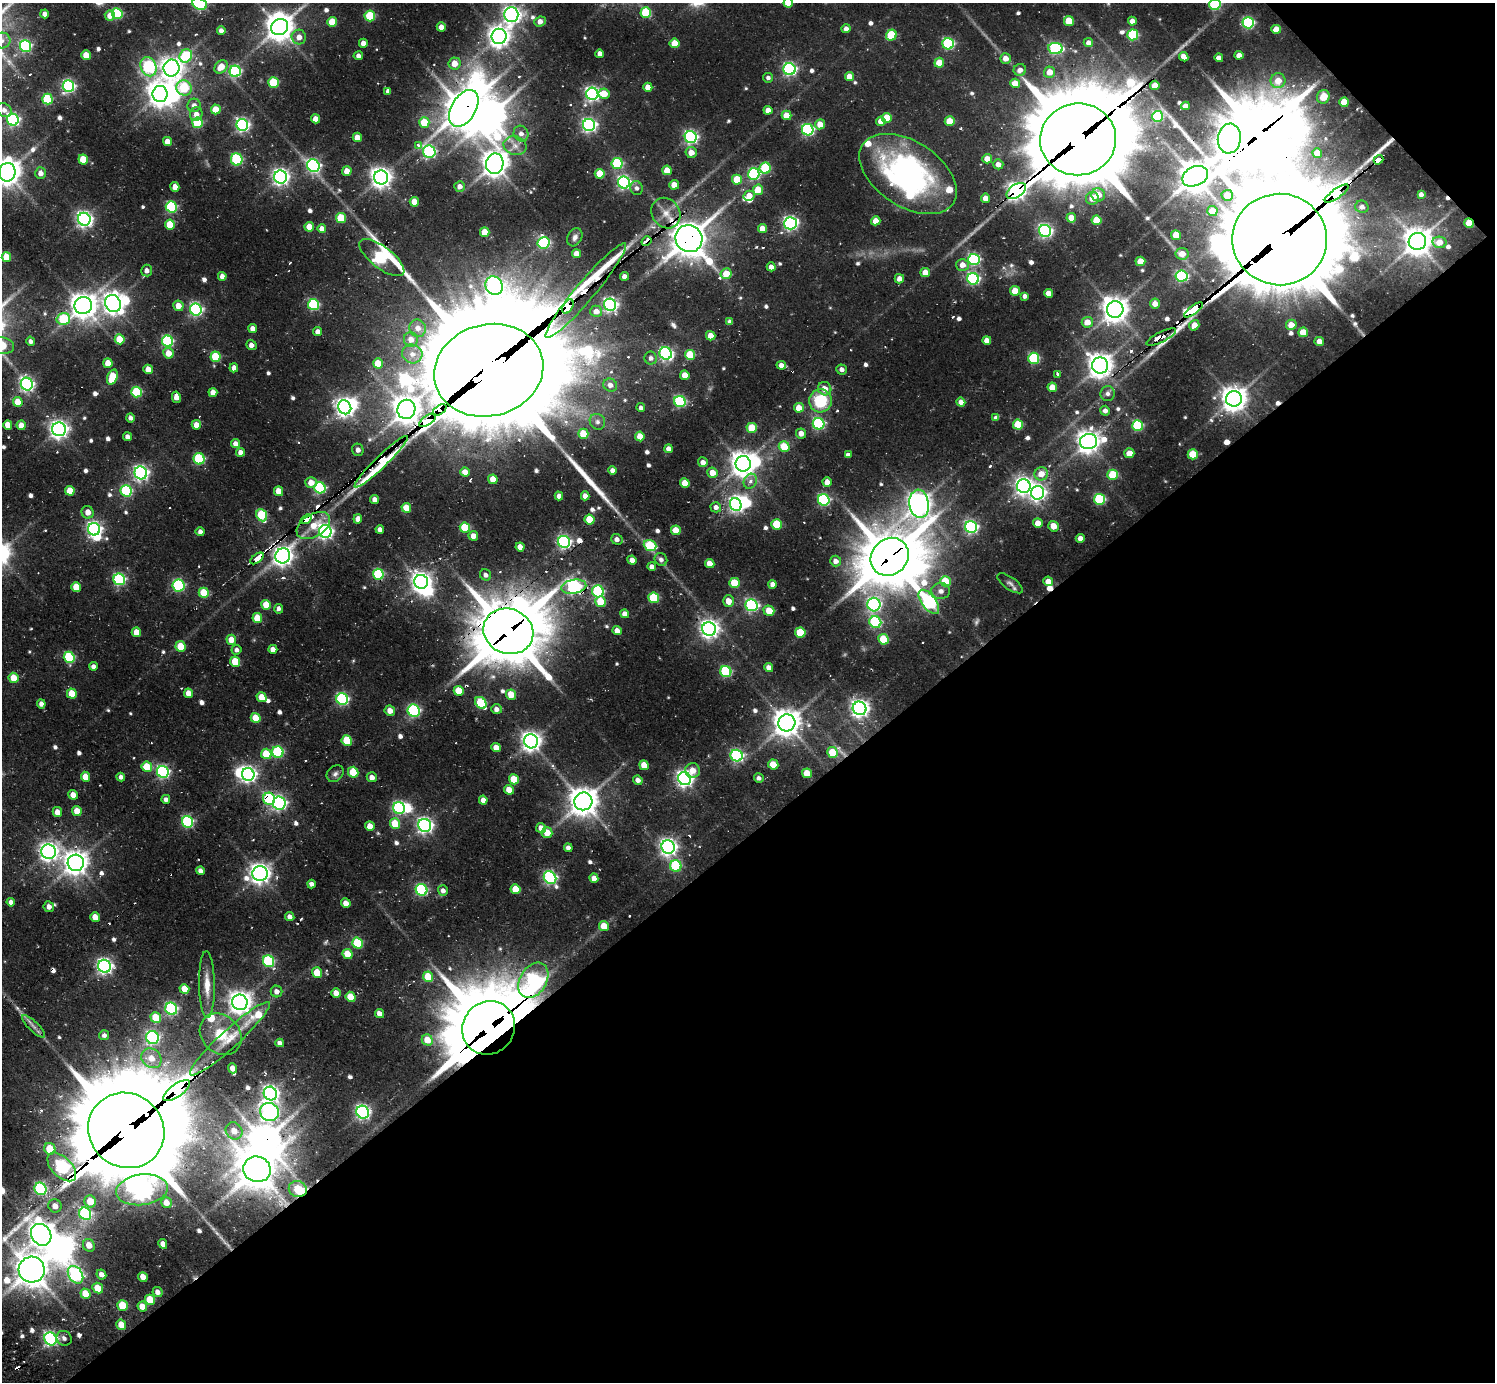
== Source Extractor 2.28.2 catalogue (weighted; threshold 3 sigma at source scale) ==
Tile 12 of 4 x 4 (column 4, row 3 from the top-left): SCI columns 4480-5972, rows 1711-3090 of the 6148 x 6134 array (HDU 1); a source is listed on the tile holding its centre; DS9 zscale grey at full resolution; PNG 1497 x 1384 px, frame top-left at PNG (2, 3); each listed source drawn as its Kron ellipse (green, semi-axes under 4 px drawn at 4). Shown black and unused: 41% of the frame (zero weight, under 2 of 3 exposures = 7% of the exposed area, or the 3 px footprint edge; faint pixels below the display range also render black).
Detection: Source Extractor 2.28.2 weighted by HDU 2 'WHT'; one run over the whole footprint, this tile lists its part. Background 0.136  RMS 0.011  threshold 0.0505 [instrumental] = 3 sigma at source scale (4.5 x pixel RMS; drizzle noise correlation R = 1.50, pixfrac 1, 0.05/0.05 arcsec/px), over >= 5 px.
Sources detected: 680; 1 too faint to see at this stretch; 28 inside a brighter object's white glare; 20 cosmic-ray / hot-pixel residue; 3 long thin detections or spike segments (spike, bleed or trail) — neither listed nor drawn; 9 inside a brighter listed object's ellipse — not listed separately; of the other 619, all 500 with FLUX_AUTO >= 3.63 (the completeness limit of this list) listed and drawn (119 fainter detections not listed), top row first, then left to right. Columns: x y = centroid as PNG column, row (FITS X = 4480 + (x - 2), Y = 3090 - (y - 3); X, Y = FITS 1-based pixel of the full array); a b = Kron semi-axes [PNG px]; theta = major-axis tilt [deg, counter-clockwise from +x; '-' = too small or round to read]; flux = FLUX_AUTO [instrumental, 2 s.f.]
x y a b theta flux
788 3 5 4 - 18
200 4 7 5 -26 150
1215 5 6 5 - 110
646 13 5 5 - 57
45 14 4 4 - 6.8
117 14 5 5 - 82
511 15 7 7 - 460
110 16 5 5 - 12
370 16 5 5 - 51
540 21 6 5 - 7.4
1069 21 5 5 - 27
1132 21 4 4 - 8
332 22 5 5 - 25
1248 23 6 5 - 140
280 27 9 8 - 1300
441 27 4 4 - 9.2
846 29 4 4 - 5
1276 29 5 4 - 17
221 30 4 4 - 4.5
891 35 6 5 - 49
1133 35 5 5 - 86
499 36 7 7 - 780
299 37 7 7 - 7
2 41 8 8 - 6.5
363 43 4 4 - 7.1
674 43 5 4 - 19
1088 43 4 4 - 5.8
948 44 6 5 - 130
25 46 6 5 - 130
1055 48 7 5 -7 140
600 54 4 4 - 6.5
86 55 5 4 - 19
1239 55 4 4 - 7.4
186 56 7 6 - 69
358 56 4 4 - 4.3
1184 57 5 4 - 8.4
1005 58 5 5 - 9.4
1219 58 4 4 - 5.3
454 63 6 6 - 13
939 63 5 5 - 20
149 67 10 8 -65 110
221 67 7 6 - 14
172 68 8 8 - 800
790 69 6 6 - 220
1020 70 6 6 - 6.7
235 71 5 5 - 130
1050 72 5 5 - 13
849 76 4 4 - 10
768 78 5 5 - 3.6
1278 81 7 7 - 13
273 82 5 5 - 59
1015 83 5 4 - 16
1155 85 5 4 - 15
68 86 6 5 - 200
648 87 4 4 - 11
184 88 8 7 - 55
388 91 4 4 - 4.1
160 94 8 7 - 950
592 94 6 6 - 300
604 94 5 5 - 18
1323 97 7 6 - 12
47 99 5 5 - 70
1344 102 5 4 - 22
194 105 7 6 - 6
1185 106 4 4 - 6.3
464 108 20 12 59 2600
216 109 5 5 - 19
4 110 8 6 -37 5
768 110 4 4 - 8.3
196 114 7 6 - 7.3
786 115 5 4 - 16
1158 116 5 5 - 98
887 118 5 5 - 24
315 119 4 4 - 9.6
13 120 6 5 - 190
881 121 5 4 - 8.9
950 121 5 5 - 24
424 122 5 5 - 34
197 123 5 5 - 64
820 124 5 5 - 13
242 125 6 6 - 240
589 125 6 6 - 280
808 130 6 5 - 160
521 134 8 7 - 6.2
357 137 4 4 - 11
691 137 6 6 - 230
1078 139 38 36 5 15000
1229 139 15 11 82 380
167 142 4 4 - 11
418 145 3 3 - 7
515 146 11 9 -15 8.8
429 152 6 6 - 160
691 153 5 5 - 11
1317 153 5 4 - 14
83 159 5 5 - 28
237 159 6 6 - 90
987 159 5 4 - 10
1378 160 5 3 - 220
617 163 5 5 - 86
495 164 10 8 80 1200
998 164 5 5 - 7.4
313 166 6 6 - 230
765 168 5 5 - 61
667 170 5 4 - 17
347 171 5 4 - 11
7 172 9 8 - 1300
41 173 6 5 - 5.4
600 174 5 5 - 27
754 174 6 5 - 130
908 174 54 32 -33 250
1195 176 13 9 25 1800
281 177 6 6 - 410
381 177 7 7 - 690
737 180 5 5 - 32
624 182 6 6 - 230
674 185 5 4 - 13
460 186 5 5 - 6.6
175 187 5 4 - 8.6
637 188 7 6 - 3.9
758 190 5 5 - 22
1016 191 11 6 34 620
1337 194 14 5 36 2000
1421 194 4 4 - 4.4
1098 195 7 6 - 14
1227 195 6 5 - 15
749 196 5 5 - 9.9
986 198 4 4 - 10
1092 198 6 6 - 12
414 202 5 4 - 18
171 207 5 5 - 110
1362 207 7 6 - 4.7
1212 211 5 5 - 17
666 213 16 13 -54 17
341 218 5 5 - 40
1071 218 5 4 - 13
84 219 6 6 - 380
1097 220 5 5 - 24
876 221 5 4 - 14
790 223 6 6 - 290
1469 223 5 4 - 27
170 224 5 5 - 26
309 227 5 4 - 16
762 228 4 4 - 12
322 229 4 4 - 7.9
1045 231 6 6 - 250
485 232 5 4 - 17
1176 235 5 5 - 18
575 237 9 7 62 4.5
689 239 14 13 - 2300
1280 239 47 46 - 25000
646 241 5 3 - 82
1417 241 9 8 - 1400
1439 242 7 5 -11 13
544 243 6 5 - 130
577 254 4 4 - 12
1182 254 6 6 - 11
6 257 5 4 - 22
382 258 27 11 -37 180
974 259 6 5 - 140
1140 261 5 4 - 16
962 265 6 6 - 9.4
771 267 4 4 - 6.7
147 270 6 5 - 5.1
925 273 5 4 - 15
726 274 5 5 - 20
222 276 4 4 - 6.4
624 276 4 4 - 6.9
1181 276 6 5 - 150
899 279 4 4 - 8
973 279 6 5 - 180
494 286 9 8 - 300
586 290 61 9 50 680
1015 291 5 5 - 20
1048 293 4 4 - 8.7
1025 296 4 4 - 4.5
113 303 9 7 -66 750
1155 304 5 5 - 8.2
83 305 9 8 - 1200
313 305 5 5 - 110
610 305 6 6 - 270
178 306 5 5 - 11
568 306 8 5 58 1200
196 309 6 6 - 190
1115 309 8 8 - 1200
1194 310 11 4 37 1800
596 311 6 5 - 7.9
63 319 7 6 - 51
730 322 4 4 - 4.3
1087 322 5 5 - 12
1194 325 5 5 - 11
1291 325 5 5 - 13
418 328 8 8 - 8.6
253 329 4 4 - 7.4
318 332 4 4 - 6.8
1303 332 5 5 - 19
711 336 5 4 - 12
1161 337 16 5 27 130
120 339 5 5 - 28
411 339 7 7 - 8.2
987 340 4 4 - 8.2
31 341 5 4 - 3.7
168 341 6 5 - 120
1319 341 5 4 - 9.7
251 345 5 5 - 5
2 346 12 8 -7 35
168 353 5 5 - 13
666 353 6 6 - 190
412 354 10 9 - 7.6
690 355 5 5 - 41
215 357 5 5 - 49
651 358 6 6 - 4
1034 358 5 5 - 99
108 363 5 4 - 15
378 363 5 5 - 21
781 365 5 4 - 6.6
1100 365 8 8 - 1000
234 368 4 4 - 6.6
148 369 5 4 - 11
842 369 5 5 - 3.8
489 370 55 46 15 40000
1058 374 4 3 - 5.3
685 375 5 4 - 12
112 377 8 5 69 32
27 384 6 6 - 250
610 385 7 6 - 5.7
1052 387 5 4 - 13
825 389 7 6 - 9.6
137 392 5 5 - 75
213 392 4 4 - 10
1107 393 7 7 - 3.9
176 397 6 4 -78 8.9
1234 399 8 7 - 1100
821 401 12 11 - 44
18 402 5 5 - 21
680 402 6 5 - 130
961 402 4 4 - 7
345 407 7 6 - 540
641 408 4 4 - 4.1
799 408 5 4 - 15
406 409 9 9 - 1400
440 410 8 4 34 1500
1105 411 5 4 - 4.8
130 418 4 4 - 4.1
996 418 4 4 - 4.2
428 420 9 4 35 2500
597 422 8 7 - 3.7
819 424 6 5 - 140
8 425 5 4 - 11
21 425 5 4 - 14
196 425 5 4 - 9.3
1018 425 5 5 - 40
1138 426 5 5 - 92
752 428 5 5 - 29
59 429 7 6 - 510
801 433 5 5 - 7.3
583 434 5 5 - 22
640 436 5 4 - 14
127 437 4 4 - 6.1
1088 442 8 7 - 930
235 444 5 4 - 7.6
784 447 5 5 - 25
668 449 4 4 - 6.5
358 450 6 5 - 4.4
240 452 4 4 - 6.2
1129 453 5 5 - 14
1193 454 5 5 - 32
848 455 4 4 - 4.9
199 459 5 5 - 73
381 462 36 6 44 260
703 462 5 5 - 6.4
743 464 8 7 - 1100
612 470 4 4 - 5.4
465 472 5 4 - 9.3
141 473 6 6 - 310
713 473 5 5 - 13
1041 474 7 6 - 13
1113 475 5 5 - 44
493 479 5 4 - 14
750 481 8 6 64 5.5
827 482 5 4 - 10
311 483 6 5 - 11
685 483 5 4 - 19
1024 486 7 7 - 500
320 488 6 5 - 110
70 491 5 4 - 20
126 491 6 5 - 99
279 491 5 4 - 15
1038 493 7 6 - 390
559 496 4 4 - 5.7
585 496 4 4 - 6.9
374 499 4 4 - 6.2
1100 499 5 5 - 92
824 500 6 5 - 150
919 504 14 9 -82 1000
736 505 6 5 - 290
716 507 5 5 - 5.5
406 508 5 4 - 21
88 512 6 6 - 8.8
262 515 6 5 - 63
306 519 6 4 38 230
358 519 4 4 - 6.4
590 520 5 5 - 30
1038 523 5 4 - 12
777 524 5 5 - 42
313 526 18 11 32 32
1053 526 5 5 - 12
971 527 6 6 - 220
465 528 5 5 - 43
94 529 6 6 - 310
380 529 4 4 - 5.2
676 530 5 4 - 19
200 531 4 4 - 4
325 531 6 6 - 320
473 536 5 5 - 9.6
1080 538 4 4 - 6.2
617 539 6 5 - 4.9
564 542 6 6 - 210
650 546 6 5 - 58
520 547 4 4 - 8.8
283 556 7 7 - 570
890 557 20 18 46 4700
257 558 8 3 37 420
661 559 7 6 - 3.7
632 560 5 4 - 6.9
836 561 5 5 - 6.5
710 564 5 4 - 13
652 567 4 4 - 5.5
378 574 5 5 - 85
486 575 6 5 - 4.4
119 579 6 5 - 150
945 581 5 5 - 37
1048 581 5 4 - 11
421 582 7 7 - 640
734 583 5 5 - 33
1010 583 15 6 -35 4.5
773 584 4 4 - 6.5
178 585 6 6 - 130
76 587 5 4 - 19
574 587 13 7 10 260
598 591 6 6 - 110
941 591 9 8 - 6.3
204 593 5 5 - 39
654 598 5 5 - 60
728 601 6 5 - 11
601 602 5 5 - 31
929 602 14 7 -53 260
266 605 5 4 - 21
752 605 6 6 - 180
874 605 7 6 - 240
279 609 5 4 - 3.7
769 611 5 5 - 18
625 614 4 4 - 6.6
257 618 5 5 - 23
875 622 6 5 - 110
709 629 7 7 - 560
508 631 25 22 -23 6100
617 631 4 4 - 7.9
136 632 5 4 - 17
800 633 5 5 - 37
883 639 5 5 - 40
231 640 5 5 - 13
181 646 5 5 - 23
273 649 4 4 - 6
236 650 5 5 - 3.8
69 657 5 5 - 88
235 662 5 5 - 28
93 666 4 4 - 4.1
769 667 4 4 - 6.1
726 671 6 5 - 110
13 678 5 5 - 19
459 691 5 5 - 25
189 693 5 4 - 12
72 694 5 5 - 23
511 695 5 4 - 21
262 697 5 4 - 17
342 699 6 5 - 150
481 703 6 5 - 58
41 704 4 4 - 5.5
860 708 7 6 - 520
496 709 5 5 - 5
390 711 5 5 - 8.9
414 711 6 6 - 140
256 718 5 5 - 26
787 723 8 8 - 1400
347 740 5 5 - 35
531 741 7 7 - 630
496 747 5 4 - 10
278 752 6 5 - 84
832 752 5 5 - 29
266 754 5 5 - 29
737 756 6 5 - 180
773 764 5 5 - 23
644 765 5 4 - 15
147 767 5 5 - 26
692 771 7 7 - 11
163 772 6 5 - 190
353 772 5 5 - 29
807 773 5 4 - 24
248 774 6 6 - 370
335 774 9 7 41 4
85 777 5 4 - 15
121 777 4 4 - 4.3
372 777 5 5 - 6.6
759 778 5 4 - 3.7
514 779 5 5 - 23
685 779 7 6 - 430
638 780 5 4 - 5.3
509 790 5 4 - 13
73 795 5 4 - 9.7
166 799 4 4 - 3.7
269 799 6 6 - 110
483 800 4 4 - 6.2
583 801 9 9 - 1600
279 803 6 6 - 240
399 808 6 5 - 140
77 811 5 4 - 13
57 812 5 4 - 7.8
188 822 6 5 - 130
395 824 5 5 - 27
425 825 7 6 - 360
370 826 5 4 - 11
541 828 5 5 - 8.3
547 833 5 5 - 14
668 847 7 6 - 470
568 848 4 4 - 4.7
49 852 7 7 - 520
76 863 8 8 - 1000
676 866 6 5 - 67
201 871 4 4 - 4.3
260 873 8 7 - 720
550 878 7 6 - 200
594 878 4 4 - 7.6
311 884 4 4 - 3.9
516 889 5 5 - 21
421 890 6 5 - 130
443 891 5 5 - 4.9
11 902 4 4 - 4.6
346 903 5 4 - 10
49 907 5 5 - 6.5
95 917 5 4 - 12
290 917 5 4 - 4.8
604 926 5 5 - 16
358 943 5 5 - 55
348 954 5 5 - 21
268 961 6 5 - 100
105 966 7 6 - 330
317 973 5 5 - 21
428 977 5 5 - 28
533 980 19 13 59 240
207 985 33 8 -89 16
184 989 5 4 - 15
277 992 6 5 - 6.2
336 993 5 4 - 10
351 997 5 4 - 22
240 1002 8 7 - 900
171 1009 6 5 - 160
379 1014 5 4 - 6.6
156 1017 5 5 - 27
33 1026 15 5 -44 5.2
489 1028 27 25 52 8600
221 1034 23 19 -45 30
104 1035 5 5 - 4.1
152 1038 6 6 - 180
230 1039 53 9 42 31
427 1040 6 5 - 15
280 1043 4 4 - 4.6
151 1058 11 9 -43 14
233 1068 5 4 - 8.8
177 1090 16 6 35 2000
270 1093 7 6 - 400
269 1112 10 9 - 380
363 1112 7 6 - 290
126 1130 39 36 -42 19000
234 1131 9 8 - 12
50 1149 6 5 - 24
62 1167 18 10 -45 230
257 1169 14 12 -22 2400
40 1189 6 6 - 130
298 1189 9 8 - 42
142 1190 26 15 8 710
90 1201 6 5 - 18
166 1203 5 5 - 9.9
55 1206 7 6 - 7.6
85 1214 6 5 - 140
41 1235 11 9 -55 1200
163 1244 5 4 - 6.6
89 1245 6 5 - 11
32 1270 13 13 - 2000
101 1274 5 4 - 5.9
75 1275 9 7 -56 160
143 1277 5 4 - 11
98 1288 5 5 - 17
157 1292 5 4 - 5.4
85 1294 5 5 - 20
150 1300 5 5 - 29
123 1305 5 5 - 34
142 1306 5 4 - 12
121 1325 5 5 - 14
64 1338 8 7 - 4.4
51 1339 7 6 - 230
Overlapping masked pixels (flux is a lower limit): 36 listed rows (the first 20) at x y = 464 108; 1078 139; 1229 139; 1378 160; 1016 191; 1337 194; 1469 223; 689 239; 1280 239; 646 241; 382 258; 586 290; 568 306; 1194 310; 1161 337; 489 370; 406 409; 440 410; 428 420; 381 462
Isophote crosses this tile's border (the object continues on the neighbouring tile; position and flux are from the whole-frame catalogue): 6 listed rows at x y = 788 3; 200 4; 1215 5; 2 41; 7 172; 2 346